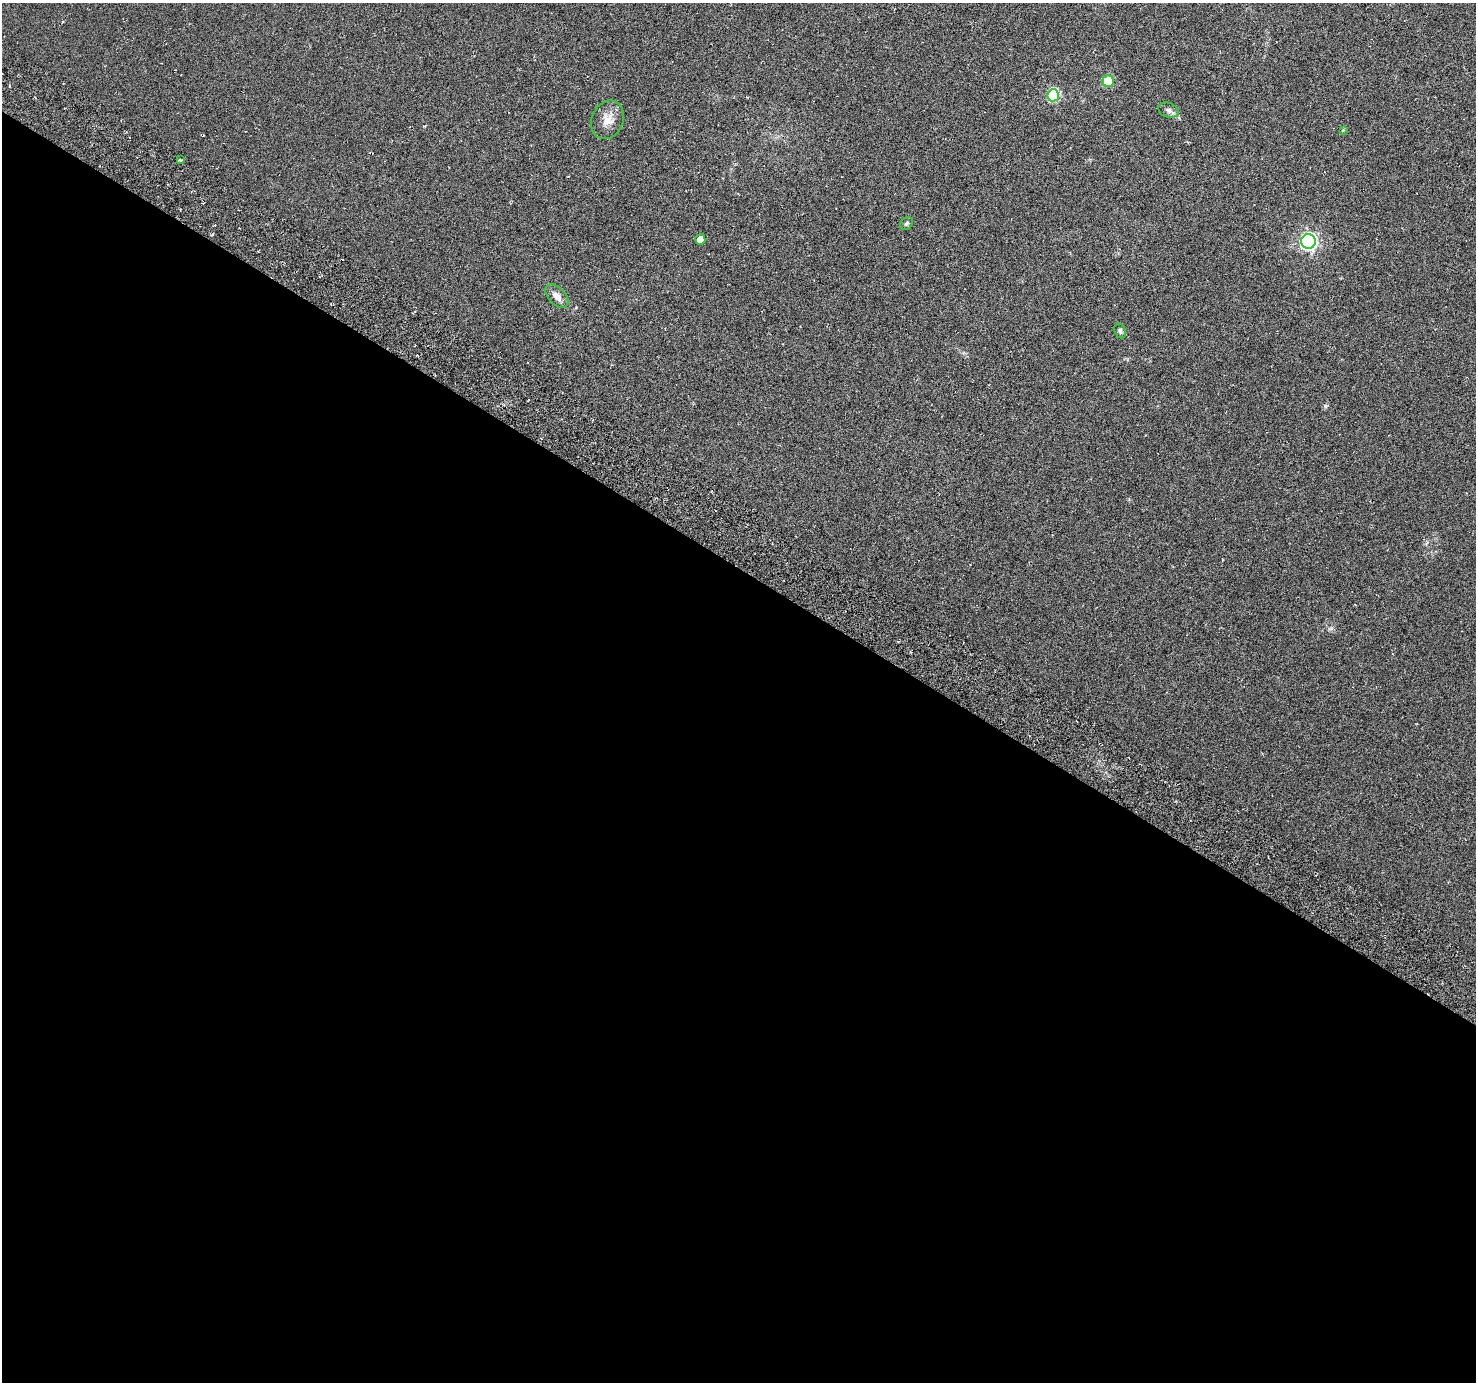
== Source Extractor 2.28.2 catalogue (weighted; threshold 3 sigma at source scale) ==
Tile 14 of 4 x 4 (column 2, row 4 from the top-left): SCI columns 1509-2982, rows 239-1618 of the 5972 x 6063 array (HDU 1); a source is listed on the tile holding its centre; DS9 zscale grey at full resolution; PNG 1478 x 1384 px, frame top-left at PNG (2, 3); each listed source drawn as its Kron ellipse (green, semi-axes under 4 px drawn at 4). Shown black and unused: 59% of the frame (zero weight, under 3 of 6 exposures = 3% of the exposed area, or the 3 px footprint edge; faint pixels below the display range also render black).
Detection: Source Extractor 2.28.2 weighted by HDU 2 'WHT'; one run over the whole footprint, this tile lists its part. Background -0.00391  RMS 0.0056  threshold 0.0231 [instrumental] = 3 sigma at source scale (4.09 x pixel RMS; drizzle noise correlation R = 1.36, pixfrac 0.8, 0.0396/0.0396 arcsec/px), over >= 5 px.
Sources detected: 11; all 11 listed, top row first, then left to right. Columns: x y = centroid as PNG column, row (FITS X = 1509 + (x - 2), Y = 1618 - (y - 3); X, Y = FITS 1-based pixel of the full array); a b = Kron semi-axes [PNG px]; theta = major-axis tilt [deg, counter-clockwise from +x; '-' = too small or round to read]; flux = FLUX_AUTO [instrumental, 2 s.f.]
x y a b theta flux
1108 81 6 5 - 23
1053 95 6 6 - 42
1169 110 10 7 -21 2.1
608 120 20 15 67 6.7
1343 130 4 4 - 0.4
180 160 4 2 - 0.81
906 223 7 5 44 1.1
700 239 5 5 - 3.8
1308 241 7 7 - 160
557 296 14 8 -45 3.8
1120 331 7 5 -67 1.2